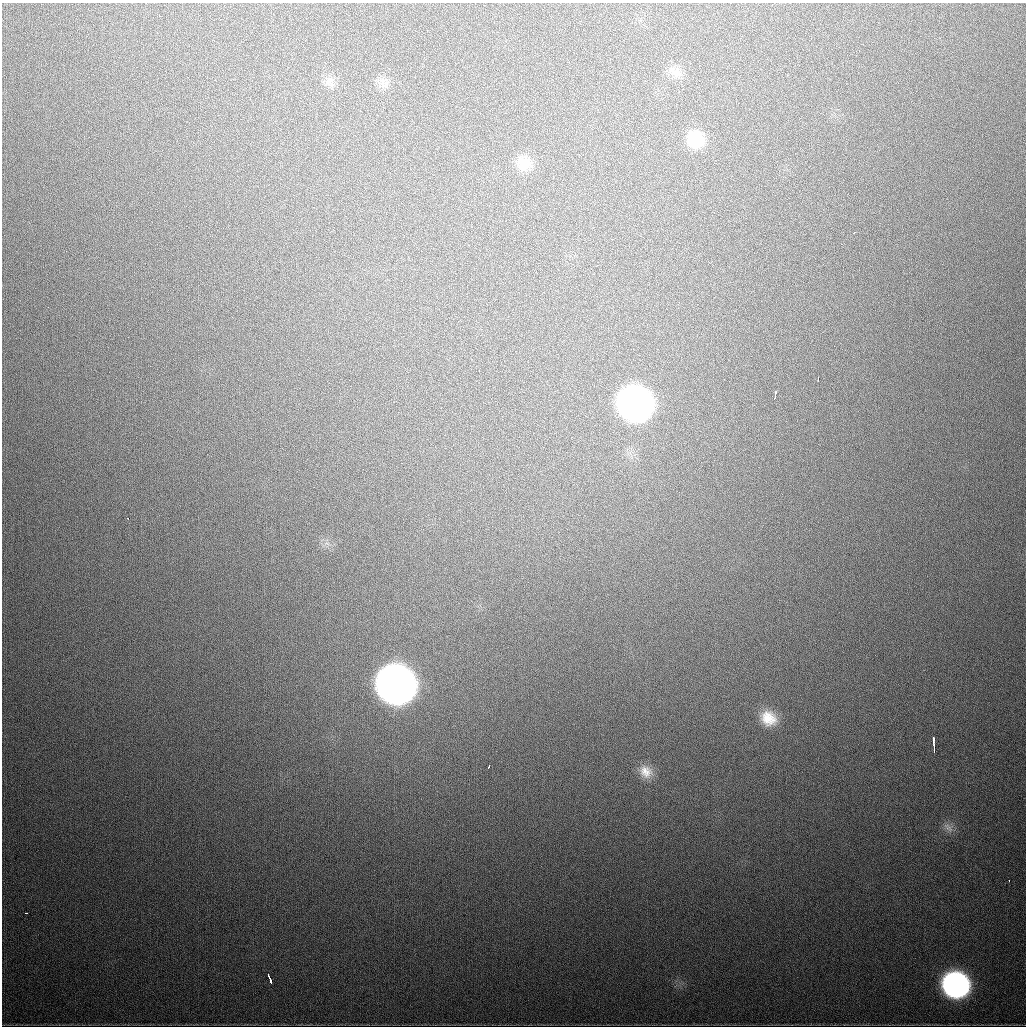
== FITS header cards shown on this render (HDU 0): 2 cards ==
NAXIS1  =                 1024
NAXIS2  =                 1024

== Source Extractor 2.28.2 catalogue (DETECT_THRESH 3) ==
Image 1024 x 1024 px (HDU 0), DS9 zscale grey, 1 PNG px = 1 image px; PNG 1028 x 1028 px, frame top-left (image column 1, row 1024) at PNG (2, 3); no overlay
Background 581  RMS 19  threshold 56.5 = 3 sigma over >= 5 px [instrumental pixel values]
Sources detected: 23; all 23 listed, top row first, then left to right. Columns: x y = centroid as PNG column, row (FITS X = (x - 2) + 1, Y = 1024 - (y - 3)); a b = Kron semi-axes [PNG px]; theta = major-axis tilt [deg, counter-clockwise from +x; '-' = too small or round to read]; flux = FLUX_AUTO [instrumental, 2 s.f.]
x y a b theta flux
675 72 21 12 -34 1.3e+04
329 81 16 10 44 1.0e+04
384 85 13 9 -30 9.3e+03
696 139 21 19 -47 3.9e+04
524 164 21 17 -19 2.4e+04
854 232 3 2 - 1.6e+03
818 379 4 2 - 2.0e+03
775 393 5 3 - 3.1e+03
774 398 4 2 - 4.0e+03
635 404 22 20 -36 1.0e+06
127 518 3 2 - 1.1e+04
396 685 22 20 -35 2.3e+06
769 718 20 16 -35 3.0e+04
933 740 6 3 -88 4.0e+03
934 748 8 2 -88 4.9e+03
488 767 3 2 - 4.8e+03
646 772 18 15 -54 1.9e+04
948 827 17 8 -46 8.4e+03
1009 881 3 2 - 2.5e+03
26 913 3 2 - 2.0e+03
268 975 4 2 - 3.4e+03
270 981 6 3 -74 9.1e+03
956 985 19 18 - 3.9e+05